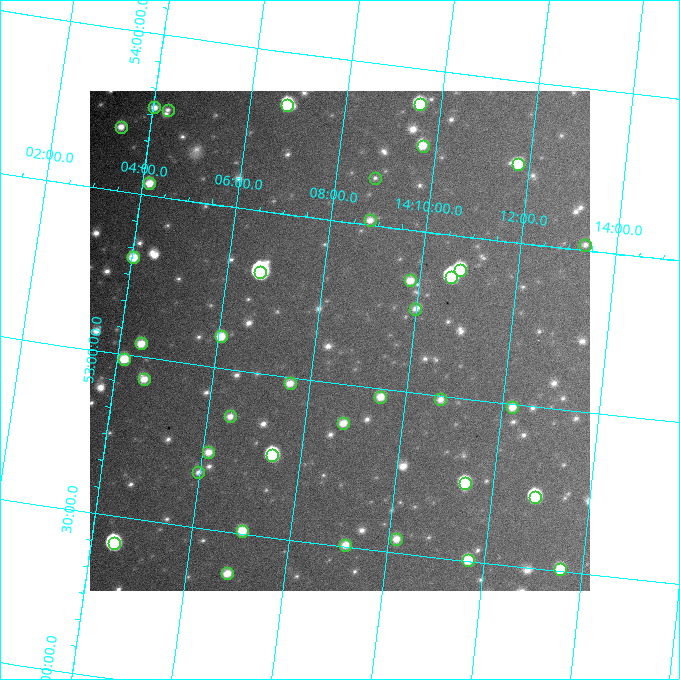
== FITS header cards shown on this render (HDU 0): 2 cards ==
NAXIS1  =                  500
NAXIS2  =                  500

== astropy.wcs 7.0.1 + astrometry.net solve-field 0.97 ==
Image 500 x 500 px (HDU 0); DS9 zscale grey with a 90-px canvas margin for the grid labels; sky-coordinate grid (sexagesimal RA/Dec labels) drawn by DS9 from the SOLVED WCS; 39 Tycho-2 reference stars matched to detected sources circled (green)
Header WCS: none
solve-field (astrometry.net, Tycho-2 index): SOLVED blind (the file carries no WCS)
Solved WCS: RA---TAN-SIP/DEC--TAN-SIP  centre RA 14:08:30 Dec +53:08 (212.13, +53.13 deg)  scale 11.2 arcsec/px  FOV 93.2' x 93.1'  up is -7 deg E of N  parity flipped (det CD > 0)
(file carries no celestial WCS; the grid is the blind solution)
Tycho-2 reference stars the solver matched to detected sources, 39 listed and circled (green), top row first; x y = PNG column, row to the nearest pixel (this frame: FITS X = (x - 90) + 1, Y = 500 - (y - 91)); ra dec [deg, ICRS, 3 dp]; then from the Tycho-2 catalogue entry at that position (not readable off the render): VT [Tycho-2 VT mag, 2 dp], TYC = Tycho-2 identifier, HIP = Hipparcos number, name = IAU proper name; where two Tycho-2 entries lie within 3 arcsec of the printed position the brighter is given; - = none
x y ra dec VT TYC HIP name
420 104 212.388 +53.891 9.33 3852-626-1 - -
287 105 211.698 +53.837 9.06 3852-168-1 - -
154 107 211.007 +53.772 11.23 3852-1503-1 - -
168 110 211.077 +53.771 12.25 3852-1007-1 - -
121 127 210.848 +53.699 10.95 3852-845-1 - -
423 146 212.431 +53.765 10.86 3852-1191-1 - -
518 164 212.941 +53.744 10.88 3852-973-1 - -
375 178 212.203 +53.648 12.36 3852-560-1 - -
149 183 211.038 +53.538 10.77 3852-754-1 - -
370 220 212.204 +53.515 11.46 3852-128-1 - -
585 245 213.337 +53.518 11.62 3859-294-1 - -
133 257 211.010 +53.302 10.57 3852-1068-1 - -
460 270 212.704 +53.397 10.20 3852-926-1 69266 -
260 272 211.672 +53.312 7.23 3852-699-1 68932 -
451 277 212.663 +53.372 8.48 3852-1265-1 69254 -
410 280 212.452 +53.345 11.08 3852-1355-1 - -
415 309 212.495 +53.260 11.84 3852-496-1 - -
221 336 211.515 +53.097 10.76 3852-1402-1 - -
141 343 211.112 +53.041 10.62 3852-729-1 - -
124 359 211.036 +52.987 10.45 3852-928-1 - -
144 379 211.153 +52.933 11.43 3852-1173-1 - -
290 383 211.900 +52.981 11.38 3852-1280-1 - -
380 397 212.372 +52.976 10.78 3852-1253-1 - -
440 399 212.681 +52.990 11.60 3852-1262-1 - -
512 407 213.055 +52.991 11.22 3852-1230-1 - -
230 416 211.617 +52.855 11.21 3852-1393-1 - -
343 423 212.199 +52.880 11.15 3852-562-1 - -
208 452 211.531 +52.737 11.07 3852-1207-1 - -
272 455 211.859 +52.753 8.48 3852-1292-1 68987 -
198 472 211.495 +52.670 11.54 3852-1185-1 - -
465 483 212.857 +52.740 9.39 3852-1306-1 69335 -
535 497 213.221 +52.723 9.04 3852-673-1 69426 -
242 531 211.756 +52.509 10.31 3852-1398-1 - -
396 539 212.542 +52.544 11.40 3852-1304-1 - -
114 543 211.118 +52.416 7.95 3471-401-1 68766 -
345 545 212.287 +52.506 11.29 3852-1200-1 - -
468 560 212.917 +52.504 10.43 3852-1235-1 - -
560 569 213.388 +52.508 10.13 3859-187-1 - -
227 573 211.708 +52.371 10.91 3471-397-1 - -